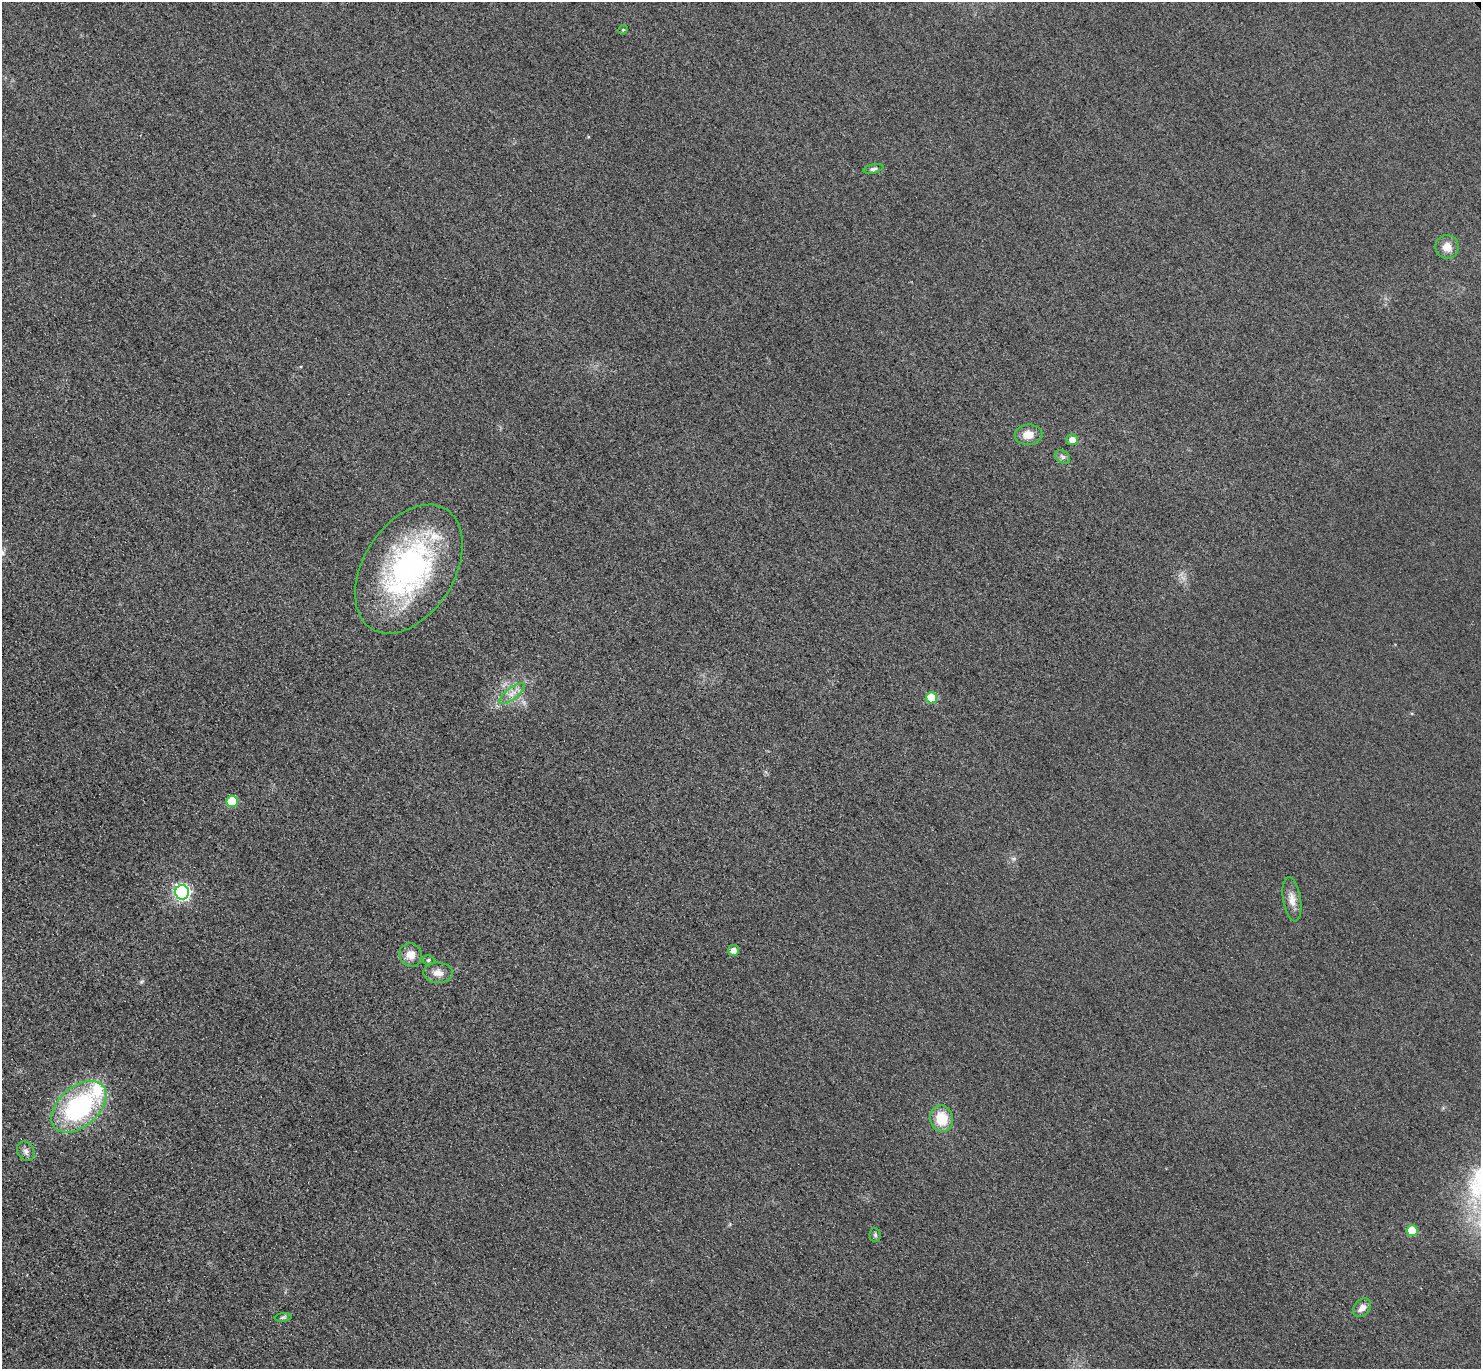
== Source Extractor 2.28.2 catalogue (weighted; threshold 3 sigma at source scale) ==
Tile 7 of 4 x 4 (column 3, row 2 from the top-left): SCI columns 2989-4467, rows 3058-4424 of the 5977 x 5973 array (HDU 1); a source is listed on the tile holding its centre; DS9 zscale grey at full resolution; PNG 1483 x 1371 px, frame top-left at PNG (2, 2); each listed source drawn as its Kron ellipse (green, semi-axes under 4 px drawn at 4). Shown black and unused: <1% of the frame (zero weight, under 3 of 4 exposures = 3% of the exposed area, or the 3 px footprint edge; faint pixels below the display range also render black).
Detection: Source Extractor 2.28.2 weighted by HDU 2 'WHT'; one run over the whole footprint, this tile lists its part. Background 0.0823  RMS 0.019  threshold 0.0873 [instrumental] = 3 sigma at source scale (4.5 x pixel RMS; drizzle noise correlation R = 1.50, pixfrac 1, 0.05/0.05 arcsec/px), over >= 5 px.
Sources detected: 25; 2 inside a brighter listed object's ellipse — not listed separately; the other 23 listed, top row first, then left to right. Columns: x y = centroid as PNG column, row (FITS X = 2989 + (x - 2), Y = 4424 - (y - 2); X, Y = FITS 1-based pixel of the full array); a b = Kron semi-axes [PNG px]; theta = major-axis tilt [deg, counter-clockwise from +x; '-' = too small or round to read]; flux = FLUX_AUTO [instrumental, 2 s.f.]
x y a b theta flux
623 30 5 4 - 2.7
873 169 10 4 13 4.5
1447 247 11 11 - 19
1028 435 14 10 4 23
1072 440 5 5 - 18
1063 457 8 6 -35 5.5
409 569 70 45 58 470
512 694 15 5 37 14
931 698 5 5 - 68
232 801 6 5 - 80
182 892 7 7 - 520
1292 899 22 9 -81 18
734 950 5 5 - 12
411 955 12 11 - 20
428 960 6 5 - 3.6
438 973 14 10 -1 16
79 1107 32 20 41 290
942 1119 13 11 -75 49
26 1151 10 8 -56 9.1
1412 1231 5 5 - 71
875 1235 7 5 -86 3.7
1362 1308 10 8 50 12
283 1317 8 4 7 4.1